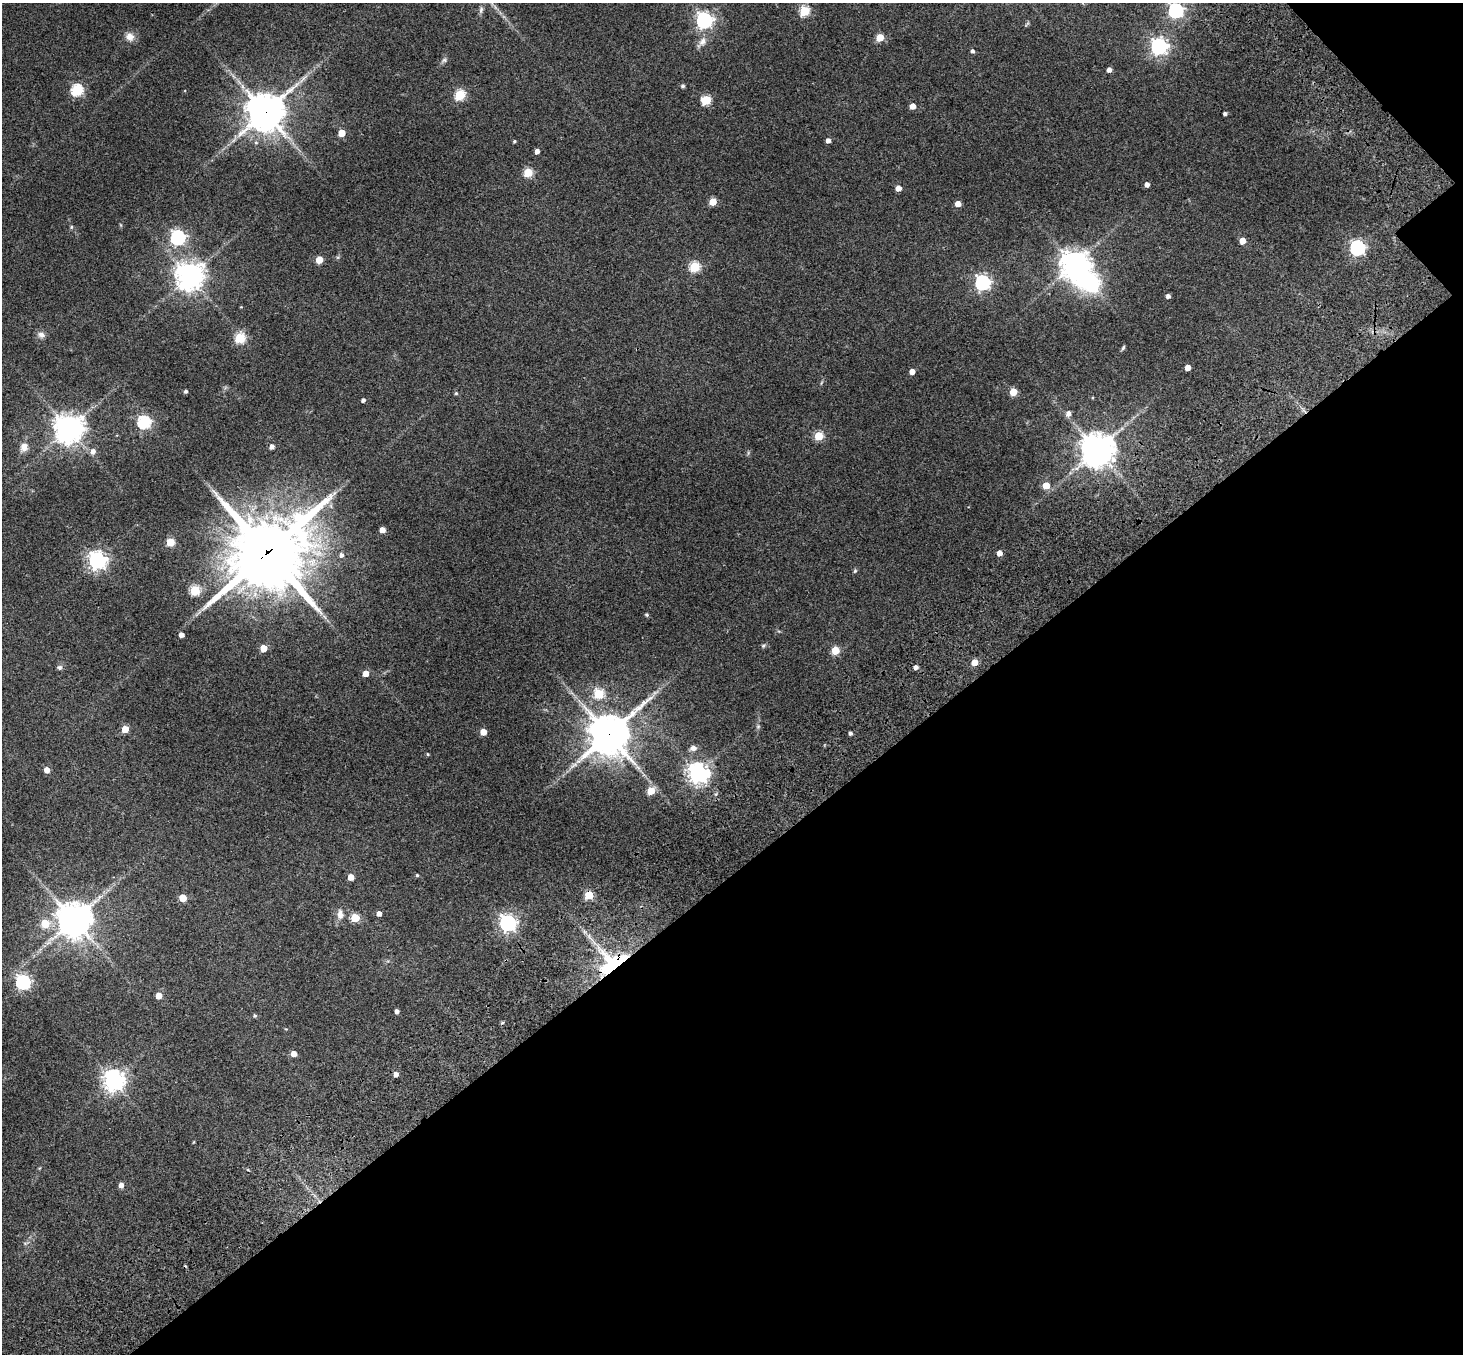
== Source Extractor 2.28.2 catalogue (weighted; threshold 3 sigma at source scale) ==
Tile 12 of 4 x 4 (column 4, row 3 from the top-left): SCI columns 4566-6026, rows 1821-3172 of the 6205 x 6204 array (HDU 1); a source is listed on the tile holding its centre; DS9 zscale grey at full resolution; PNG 1465 x 1356 px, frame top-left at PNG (2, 3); no overlay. Shown black and unused: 37% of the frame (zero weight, under 3 of 4 exposures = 9% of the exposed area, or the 3 px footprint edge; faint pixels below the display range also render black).
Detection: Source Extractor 2.28.2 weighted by HDU 2 'WHT'; one run over the whole footprint, this tile lists its part. Background 0.0446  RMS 0.0054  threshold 0.0243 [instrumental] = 3 sigma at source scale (4.5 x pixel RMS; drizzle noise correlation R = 1.50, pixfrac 1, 0.05/0.05 arcsec/px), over >= 5 px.
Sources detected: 111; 1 too faint to see at this stretch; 2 inside a brighter object's white glare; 2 cosmic-ray / hot-pixel residue — not listed; the other 106 listed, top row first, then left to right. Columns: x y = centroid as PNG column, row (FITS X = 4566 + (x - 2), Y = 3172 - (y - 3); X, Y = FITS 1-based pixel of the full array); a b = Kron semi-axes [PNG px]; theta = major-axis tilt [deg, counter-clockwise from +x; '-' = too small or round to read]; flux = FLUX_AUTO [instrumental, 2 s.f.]
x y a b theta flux
481 10 10 5 72 1.5
1176 10 6 6 - 130
804 11 5 5 - 36
704 20 6 6 - 190
130 36 11 10 - 4.1
880 38 5 5 - 15
702 41 14 9 58 4
1159 46 6 6 - 200
972 51 5 4 - 1.3
444 60 8 6 15 1.2
1109 70 4 4 - 2.5
683 86 5 4 - 1.1
77 90 6 5 - 61
460 95 5 5 - 41
706 100 5 5 - 31
912 106 4 4 - 4.9
265 112 12 12 - 1200
1225 114 4 3 - 1.5
342 133 5 5 - 10
514 141 4 3 - 0.7
828 141 4 4 - 2.5
537 151 4 4 - 2.8
528 173 5 5 - 29
1147 185 4 4 - 2.8
898 188 4 4 - 4.7
713 202 5 5 - 14
958 204 5 4 - 5.6
121 225 5 3 - 0.49
71 227 6 4 89 0.7
178 237 6 6 - 130
1242 241 5 5 - 7
1357 248 6 6 - 140
319 260 5 5 - 12
1074 264 10 9 - 600
694 267 5 5 - 42
189 276 9 9 - 640
982 283 6 6 - 140
1168 296 4 4 - 1.9
241 307 3 3 - 0.38
41 335 10 8 -17 2.4
240 338 5 5 - 44
1123 348 7 4 65 0.82
1188 368 4 4 - 4.6
912 372 4 4 - 5.1
821 383 6 4 71 0.61
186 391 4 4 - 1.2
1013 392 5 5 - 14
456 393 5 5 - 0.73
363 400 4 4 - 1.6
1069 413 7 6 - 2.5
144 422 6 6 - 75
69 429 10 9 - 610
819 436 5 5 - 23
24 447 11 9 76 4.3
272 447 5 4 - 2.6
1097 450 11 10 - 920
93 451 7 6 - 2.6
1046 486 5 5 - 11
382 530 4 4 - 4.8
170 542 5 5 - 19
268 552 28 24 36 4200
999 553 5 4 - 3.9
341 555 5 5 - 1.7
97 560 7 6 - 240
855 571 6 5 - 0.77
195 590 5 5 - 38
647 615 4 4 - 0.83
181 635 4 4 - 3.3
763 646 5 5 - 0.82
263 648 5 5 - 9.7
835 650 5 5 - 19
974 662 5 4 - 9
59 667 7 6 - 1.3
916 667 4 4 - 2.2
366 673 4 4 - 5.5
599 694 5 5 - 36
758 726 6 5 - 0.84
125 729 5 5 - 12
483 732 5 5 - 7
850 733 4 4 - 1.3
609 734 14 13 - 1500
693 748 9 6 12 2.6
428 754 4 3 - 0.6
47 770 5 4 - 5.2
698 773 7 7 - 350
651 791 5 5 - 14
417 875 4 4 - 0.63
351 877 5 4 - 6.8
589 895 5 5 - 25
183 898 5 5 - 12
340 914 15 9 -88 3.7
379 914 4 4 - 2.7
355 918 5 5 - 19
74 920 11 11 - 950
508 923 7 6 - 210
45 924 5 5 - 16
613 964 30 29 - 53
23 982 6 6 - 120
159 996 5 5 - 5.9
397 1011 4 4 - 1.9
255 1016 5 5 - 0.83
286 1029 4 4 - 0.39
294 1054 5 4 - 4.7
396 1074 5 4 - 2.7
114 1081 7 7 - 370
121 1185 5 4 - 3.1
Overlapping masked pixels (flux is a lower limit): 5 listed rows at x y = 265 112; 268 552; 609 734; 589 895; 613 964
Isophote crosses this tile's border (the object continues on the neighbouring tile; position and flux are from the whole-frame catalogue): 1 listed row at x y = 1176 10